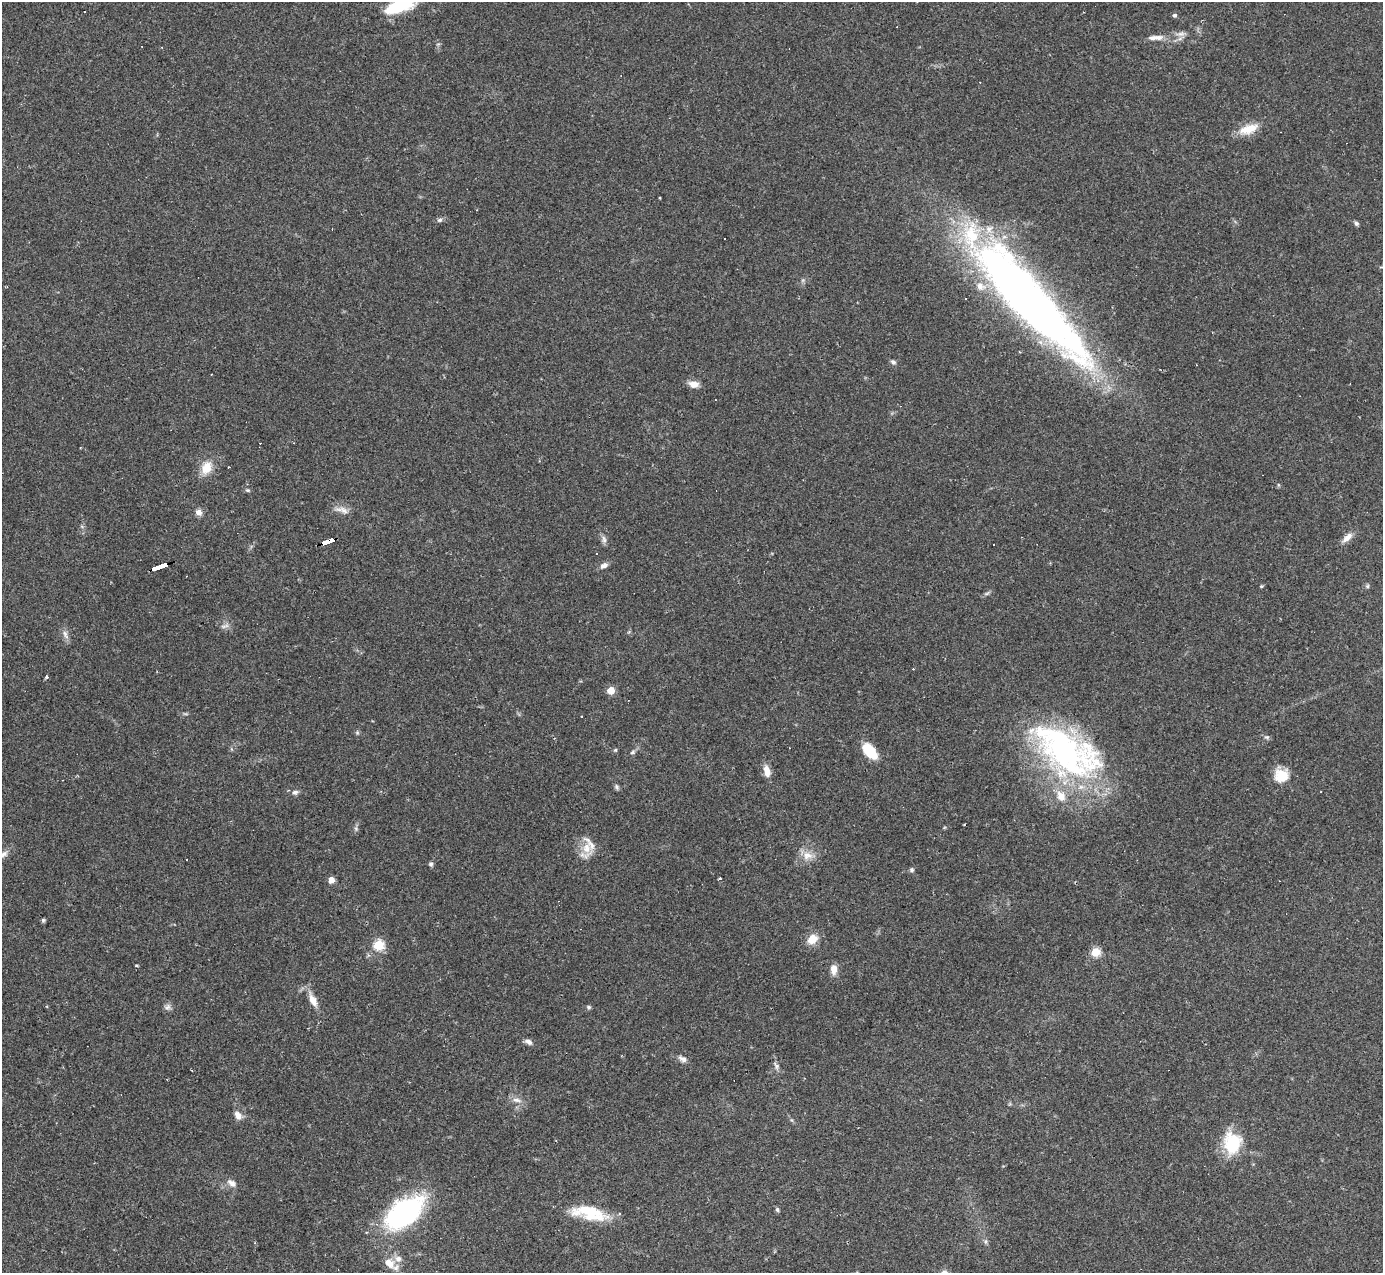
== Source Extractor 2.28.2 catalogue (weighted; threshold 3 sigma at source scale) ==
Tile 7 of 4 x 4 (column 3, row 2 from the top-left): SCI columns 2761-4141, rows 2819-4089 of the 5521 x 5508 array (HDU 1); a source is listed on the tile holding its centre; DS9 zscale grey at full resolution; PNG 1385 x 1275 px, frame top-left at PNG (2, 2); no overlay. Shown black and unused: <1% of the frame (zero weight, under 2 of 3 exposures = <1% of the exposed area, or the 3 px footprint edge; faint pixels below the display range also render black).
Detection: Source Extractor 2.28.2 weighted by HDU 2 'WHT'; one run over the whole footprint, this tile lists its part. Background 0.0849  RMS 0.0059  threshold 0.0267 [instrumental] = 3 sigma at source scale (4.5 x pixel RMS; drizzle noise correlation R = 1.50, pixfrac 1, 0.05/0.05 arcsec/px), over >= 5 px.
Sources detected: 82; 9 cosmic-ray / hot-pixel residue — not listed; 6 inside a brighter listed object's ellipse — not listed separately; the other 67 listed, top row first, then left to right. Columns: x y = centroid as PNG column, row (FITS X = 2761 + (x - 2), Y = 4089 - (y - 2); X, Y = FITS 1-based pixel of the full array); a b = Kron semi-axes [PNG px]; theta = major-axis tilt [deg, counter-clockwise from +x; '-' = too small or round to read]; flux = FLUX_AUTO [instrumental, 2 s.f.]
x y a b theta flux
400 6 28 11 18 32
1175 15 5 4 - 1.3
1181 34 14 6 2 3
1158 38 15 7 9 3.9
1248 129 26 12 19 11
440 220 7 6 - 1.5
1356 223 6 5 - 1.3
1024 296 162 35 -49 480
893 362 7 5 -43 1.5
694 384 11 8 -7 5
260 443 2 2 - 0.47
206 468 18 13 66 9.8
248 490 6 5 - 0.95
342 510 21 8 -13 4.5
199 512 9 7 -35 3.1
1347 537 18 7 42 4.2
604 539 12 6 -80 2.1
327 542 13 4 19 120
597 554 3 2 - 0.47
604 565 11 7 27 2.6
159 566 15 3 19 160
1261 586 5 4 - 0.6
1367 586 5 5 - 0.89
987 593 8 4 37 1.2
225 626 13 4 14 1.8
65 634 10 6 -79 2.7
46 677 4 4 - 1
611 690 5 5 - 16
357 733 6 5 - 0.92
1267 737 7 5 -1 1.2
615 750 5 4 - 0.75
870 751 20 11 -50 14
632 752 7 5 28 1.2
1066 752 90 44 -34 170
767 771 14 7 -77 6
1281 775 17 15 18 12
617 787 7 5 -66 1.3
295 792 9 6 18 1.8
356 828 7 5 -88 1.2
586 848 18 14 77 9.3
3 854 16 7 37 3.3
807 855 15 12 -6 6.7
431 864 6 5 - 1.3
912 870 5 5 - 1.3
719 878 3 2 - 1.1
331 880 5 4 - 6.1
43 920 5 5 - 0.99
812 939 11 9 45 8.6
379 945 5 5 - 45
1095 952 5 5 - 34
136 966 4 3 - 0.68
834 969 10 7 -90 5.7
313 1000 18 8 -64 6.4
167 1007 10 8 45 2.1
588 1007 6 5 - 1.1
529 1042 10 6 -26 2.4
682 1059 13 7 -29 2.6
776 1066 10 5 -70 1.9
517 1100 14 6 -11 3.3
238 1115 12 8 -56 3.8
1232 1143 28 21 -89 25
232 1183 14 8 -35 3.5
777 1209 6 5 - 1.1
404 1213 45 25 38 96
590 1213 44 16 -13 25
985 1241 7 4 89 1.2
389 1263 14 10 -38 7.4
Overlapping masked pixels (flux is a lower limit): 3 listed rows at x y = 1024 296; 327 542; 159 566
Isophote crosses this tile's border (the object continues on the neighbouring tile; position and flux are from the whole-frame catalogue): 2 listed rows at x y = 400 6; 3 854